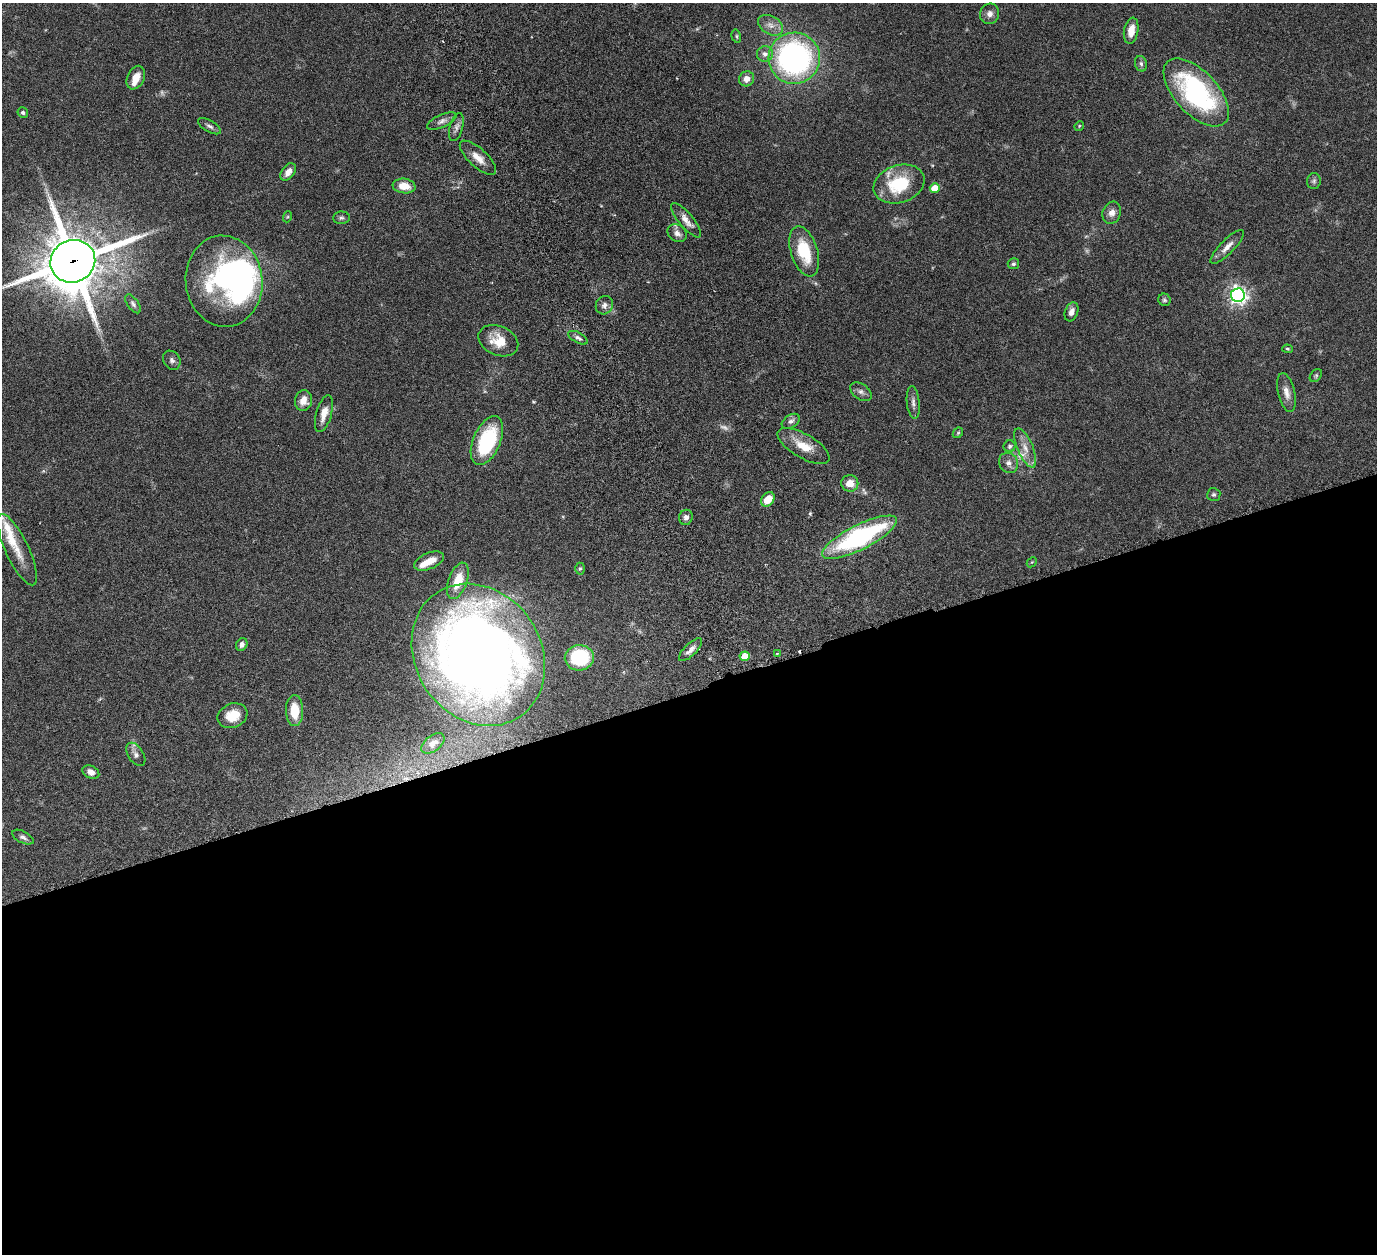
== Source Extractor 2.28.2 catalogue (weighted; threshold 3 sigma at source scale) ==
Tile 15 of 4 x 4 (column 3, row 4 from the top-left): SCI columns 2815-4189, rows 319-1570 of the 5680 x 5541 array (HDU 1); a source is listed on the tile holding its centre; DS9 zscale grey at full resolution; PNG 1379 x 1256 px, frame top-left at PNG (2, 3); each listed source drawn as its Kron ellipse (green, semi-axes under 4 px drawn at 4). Shown black and unused: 45% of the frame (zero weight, under 3 of 6 exposures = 5% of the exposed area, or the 3 px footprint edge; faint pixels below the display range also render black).
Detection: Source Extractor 2.28.2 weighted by HDU 2 'WHT'; one run over the whole footprint, this tile lists its part. Background 0.0534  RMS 0.0027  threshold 0.0112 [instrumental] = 3 sigma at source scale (4.09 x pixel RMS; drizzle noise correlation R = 1.36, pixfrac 0.8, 0.05/0.05 arcsec/px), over >= 5 px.
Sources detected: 87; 3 too faint to see at this stretch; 2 inside a brighter object's white glare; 2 cosmic-ray / hot-pixel residue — neither listed nor drawn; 5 inside a brighter listed object's ellipse — not listed separately; the other 75 listed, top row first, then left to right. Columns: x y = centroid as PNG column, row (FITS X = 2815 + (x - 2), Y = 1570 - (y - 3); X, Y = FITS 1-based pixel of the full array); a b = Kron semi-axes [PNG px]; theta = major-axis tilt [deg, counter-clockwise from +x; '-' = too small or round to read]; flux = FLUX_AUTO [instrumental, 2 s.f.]
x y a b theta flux
990 14 10 9 - 1.4
770 25 13 9 -30 1.9
1131 31 13 7 79 3.2
736 36 7 4 -75 0.42
765 54 8 7 - 1.2
794 58 26 25 - 65
1141 64 8 6 -73 0.61
136 78 12 8 66 2.6
746 79 8 7 - 1.9
1196 92 42 21 -47 41
23 113 5 5 - 0.48
442 121 16 6 25 1.1
209 126 13 5 -30 0.88
1079 126 5 4 - 0.24
456 127 14 6 75 1.1
478 158 23 9 -42 3
288 172 10 6 54 1.8
1314 181 8 7 - 0.59
899 184 26 18 19 13
404 186 11 7 -7 3.6
935 188 5 4 - 5.3
1112 213 11 9 70 1.7
287 217 6 3 70 0.28
341 218 8 6 1 0.63
686 220 21 7 -50 2.1
677 233 10 8 -34 1.3
1227 247 22 7 46 2.1
804 251 26 13 -72 10
73 261 23 21 25 1400
1013 264 6 5 - 0.52
224 281 45 38 -83 43
1238 295 7 7 - 110
1164 300 6 6 - 0.5
133 304 11 5 -55 0.74
604 305 9 8 - 1.1
1071 312 10 6 70 1.4
578 338 10 5 -29 0.81
498 341 21 14 -24 5.2
1287 349 5 4 - 0.34
172 360 10 8 -57 0.93
1316 376 7 5 50 0.44
861 392 12 7 -36 1
1286 393 20 8 -77 2.1
303 401 10 8 79 2.4
913 402 16 6 -84 1.2
324 414 19 7 75 2.7
791 421 10 6 32 0.95
958 433 6 4 44 0.34
487 441 26 13 67 20
804 446 29 12 -30 5.1
1010 446 6 6 - 0.6
1025 448 21 8 -67 2.7
1008 463 10 9 - 1.3
850 483 8 8 - 2.9
1214 494 6 6 - 0.53
768 499 8 6 50 3.9
686 517 8 7 - 1
859 537 41 12 27 40
17 550 39 11 -65 5.4
429 561 16 8 23 3.3
1032 562 6 4 44 0.29
580 569 6 5 - 0.39
458 581 19 9 70 6.3
242 644 6 5 - 1.1
690 650 15 6 44 1.5
777 653 3 2 - 0.22
478 655 75 62 -55 320
745 656 5 4 - 5.1
579 658 14 12 5 17
294 711 15 8 -89 5.9
232 716 15 12 21 4.9
433 743 13 8 38 1.5
136 754 13 7 -57 1.2
91 772 9 6 -27 1.5
23 837 11 6 -27 0.83
Overlapping masked pixels (flux is a lower limit): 1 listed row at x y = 73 261